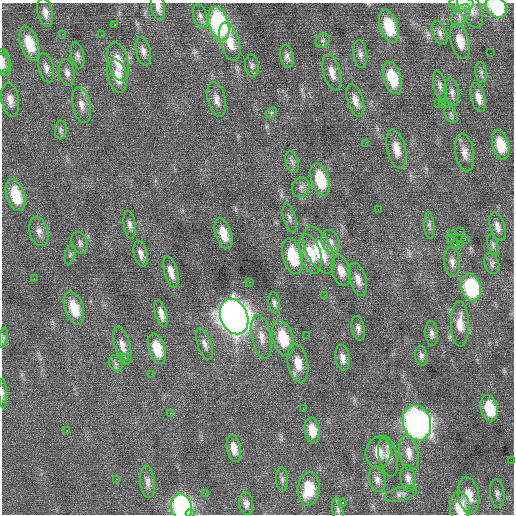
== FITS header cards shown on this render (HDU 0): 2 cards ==
NAXIS1  =                  512 / Axis length
NAXIS2  =                  512 / Axis length

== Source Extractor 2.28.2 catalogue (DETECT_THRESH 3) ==
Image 512 x 512 px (HDU 0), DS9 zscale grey, 1 PNG px = 1 image px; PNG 516 x 516 px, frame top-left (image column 1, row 512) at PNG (2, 3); each listed source drawn as its Kron ellipse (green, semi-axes under 4 px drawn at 4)
Background 0.282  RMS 0.92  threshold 2.76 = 3 sigma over >= 5 px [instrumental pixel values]
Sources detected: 130; all 130 listed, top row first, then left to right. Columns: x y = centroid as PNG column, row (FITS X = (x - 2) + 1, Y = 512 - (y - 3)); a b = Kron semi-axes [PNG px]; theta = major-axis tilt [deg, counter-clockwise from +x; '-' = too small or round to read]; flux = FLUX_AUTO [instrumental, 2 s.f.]
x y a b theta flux
461 4 12 7 1 280
158 7 14 7 -80 370
496 7 12 9 -49 4000
470 8 21 10 -64 810
45 12 14 7 -78 430
461 15 12 7 51 380
200 16 12 7 -73 260
219 24 17 10 -73 9300
114 25 3 2 - 180
389 26 17 9 -72 2200
440 33 12 7 -67 270
62 34 3 2 - 62
101 35 2 2 - 43
323 41 8 6 40 160
460 41 18 9 -75 920
230 42 20 9 -73 1200
29 43 18 9 -72 1700
143 51 14 7 -77 350
490 53 3 2 - 190
360 54 14 7 -82 310
77 56 14 6 -79 270
287 57 12 6 -78 290
3 61 12 7 -83 260
118 62 20 10 -76 1200
3 65 11 8 -71 260
252 66 11 7 -85 230
46 68 15 7 -77 360
332 72 18 8 -75 670
481 72 10 5 -82 190
67 73 13 7 -82 360
117 76 17 9 -76 980
392 78 16 8 -74 2100
440 86 14 6 -78 260
452 92 14 7 -80 280
478 97 14 7 -77 560
217 99 18 8 -77 510
10 100 17 8 -82 550
355 100 17 8 -73 570
439 104 3 2 - 180
442 104 3 2 - 120
82 105 18 9 -78 560
271 113 6 4 46 100
451 115 9 5 -63 160
61 130 9 6 86 170
365 144 2 2 - 82
501 145 15 8 -75 1600
396 149 20 9 -77 860
465 152 19 9 -81 600
292 162 11 6 -74 240
320 179 17 9 -73 2800
301 187 10 8 72 300
15 195 16 9 -73 2200
378 209 2 2 - 33
290 218 15 6 -74 260
130 225 14 6 -82 270
429 226 13 5 -86 190
497 227 14 7 -73 370
39 231 15 9 -75 450
460 231 2 2 - 2000
453 233 3 2 - 76
223 234 16 8 -71 1100
451 239 3 2 - 330
465 239 4 2 - 72
331 242 12 8 -67 460
80 243 11 8 -69 260
455 244 3 2 - 53
461 244 3 2 - 110
493 245 11 5 -73 170
319 250 25 12 -65 2500
70 254 10 5 75 140
141 254 13 6 -78 390
310 254 20 10 -74 1700
293 256 18 9 -75 2800
452 262 15 8 -86 410
492 264 10 7 -72 230
341 271 16 9 -75 710
171 272 16 6 -74 650
34 279 2 2 - 150
358 279 17 8 -73 530
249 282 2 2 - 550
471 288 14 9 -77 5200
325 295 2 2 - 370
274 303 11 5 -84 190
74 308 17 9 -71 1600
161 313 13 5 -73 460
234 317 18 13 -66 71000
460 324 23 9 -88 930
358 328 12 6 -80 280
432 333 12 6 -85 260
307 335 3 2 - 82
262 337 22 9 -79 760
3 338 10 4 81 130
283 338 18 10 -74 2200
204 344 16 7 -73 360
122 346 20 7 -75 560
157 349 16 8 -73 1600
421 356 10 6 -78 240
125 358 3 2 - 150
343 358 13 7 -80 450
116 363 8 6 -68 200
298 363 19 10 -80 1100
151 374 2 2 - 160
3 393 15 4 -87 190
489 408 13 8 -77 2200
303 409 2 2 - 250
170 413 2 2 - 380
417 423 18 14 -74 28000
67 430 3 2 - 280
312 430 13 7 -81 960
234 448 13 7 -79 670
378 452 16 13 83 1100
409 453 18 9 -80 730
388 457 21 9 -78 520
511 460 2 2 - 28
408 478 13 7 -84 390
116 479 3 2 - 75
282 479 11 6 -86 190
377 479 13 8 -76 340
148 482 16 7 -84 400
309 489 17 11 84 2000
205 493 3 2 - 98
401 494 17 7 15 270
497 494 14 7 -84 280
469 495 18 10 -81 1000
343 503 3 3 - 130
246 504 11 7 -85 320
181 507 13 10 -77 13000
460 507 15 10 -89 1300
338 510 12 5 -79 190
190 514 4 2 - 1200
At the frame edge (FLAGS 8, measured only in part): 10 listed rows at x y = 461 4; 158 7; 496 7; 389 26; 3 61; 3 65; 3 393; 181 507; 460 507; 190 514